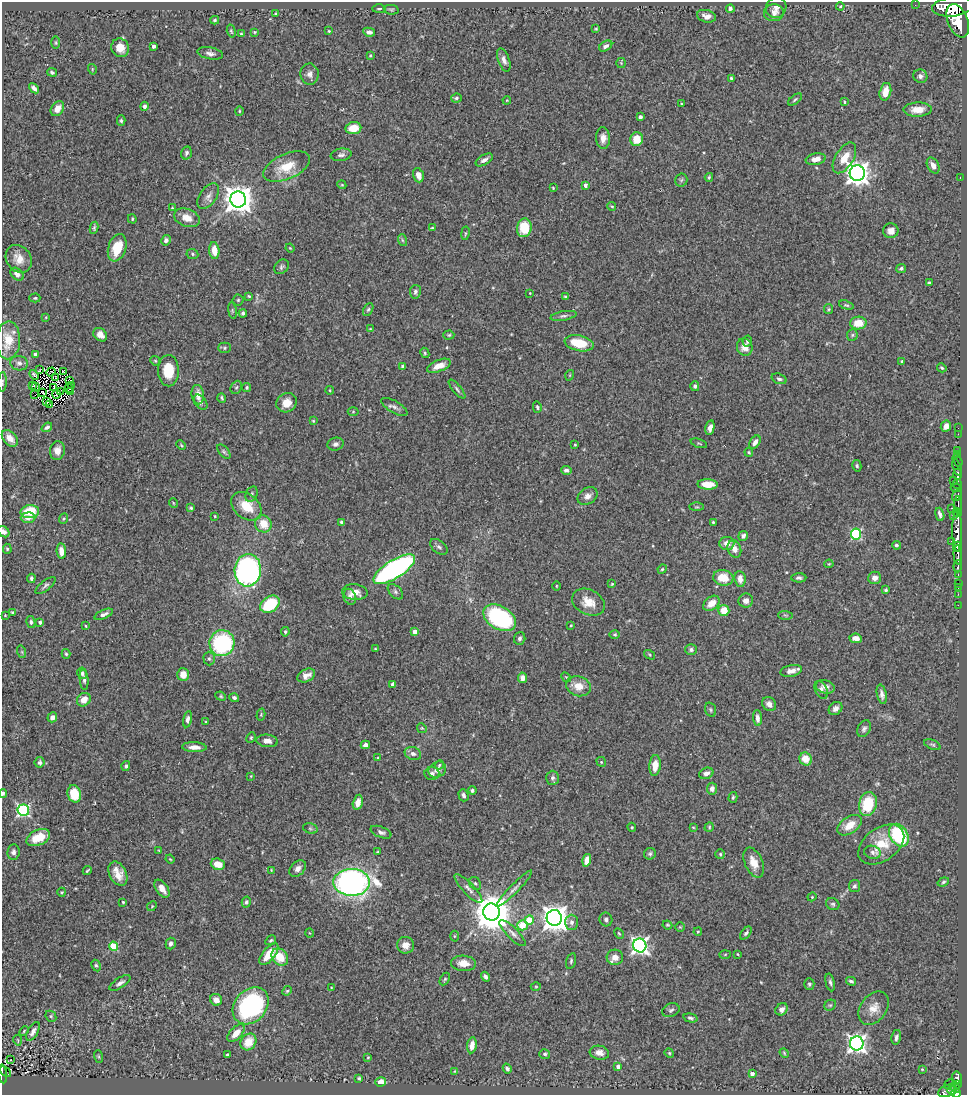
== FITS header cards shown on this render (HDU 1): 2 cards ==
NAXIS1  =                  965
NAXIS2  =                 1093

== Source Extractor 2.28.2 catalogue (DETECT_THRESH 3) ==
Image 965 x 1093 px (HDU 1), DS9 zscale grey, 1 PNG px = 1 image px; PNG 969 x 1097 px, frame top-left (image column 1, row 1093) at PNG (2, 2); each listed source drawn as its Kron ellipse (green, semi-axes under 4 px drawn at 4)
Background 0.747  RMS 0.027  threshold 0.0802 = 3 sigma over >= 5 px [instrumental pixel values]
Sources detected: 424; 5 with non-positive FLUX_AUTO (blend fragments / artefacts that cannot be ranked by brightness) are neither listed nor drawn; the other 419 listed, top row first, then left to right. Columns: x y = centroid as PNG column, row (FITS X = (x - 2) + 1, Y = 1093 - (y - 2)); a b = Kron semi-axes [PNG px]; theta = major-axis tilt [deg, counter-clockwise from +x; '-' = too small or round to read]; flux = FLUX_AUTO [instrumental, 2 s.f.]
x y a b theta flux
915 5 2 2 - 7.4
840 6 4 3 - 1.4
776 7 11 10 - 8.6
953 7 20 9 6 4500
730 8 4 3 - 4.2
379 9 7 3 1 2.3
391 10 7 4 -10 3.1
276 13 3 2 - 1.6
774 13 10 8 6 9.3
706 16 9 6 -14 11
215 20 4 3 - 2.7
958 21 17 10 -68 4600
596 29 3 3 - 1.7
231 31 6 4 -74 2.6
329 31 3 3 - 1.7
254 32 4 3 - 1.9
369 32 6 4 -8 6.8
241 34 4 3 - 2.3
56 43 6 3 -90 2
154 46 4 3 - 6
606 46 7 5 31 6
120 48 9 8 - 21
210 53 13 6 -10 7.6
370 55 3 2 - 1.8
504 60 12 5 -70 8.6
621 63 5 5 - 2.2
92 69 5 3 - 1.6
52 72 5 4 - 3.3
310 74 10 9 - 8.5
920 76 7 6 - 5.9
731 78 4 4 - 2.1
34 88 6 3 -43 6
885 92 9 5 76 27
456 98 5 4 - 3.9
507 100 4 3 - 1.7
795 100 8 4 38 2.9
844 102 3 2 - 1.8
682 104 3 3 - 1.7
144 106 4 4 - 6.2
57 109 8 6 55 14
918 109 14 7 1 21
239 111 4 4 - 2
640 117 4 3 - 7.6
121 121 5 4 - 2.8
353 128 8 6 8 27
603 138 11 7 -89 12
637 139 7 6 - 27
186 153 6 5 - 3.8
341 155 10 6 10 6
844 158 17 9 59 31
816 159 10 5 10 16
484 160 9 5 30 7.3
933 165 8 5 -60 12
287 167 25 12 24 46
857 173 8 7 - 1500
418 175 7 5 -72 14
709 177 4 3 - 2.2
960 177 3 2 - 1.4
681 180 6 6 - 3.3
342 185 4 3 - 1.6
585 185 4 4 - 7.7
553 188 3 2 - 1.5
208 196 15 8 54 11
238 199 8 8 - 2600
612 206 4 3 - 1.9
172 208 4 4 - 1.5
187 218 13 8 -21 23
132 219 4 3 - 2
94 228 6 4 80 2.9
432 228 3 3 - 2
524 228 9 7 81 49
891 231 7 7 - 12
465 233 7 3 81 2
166 240 5 4 - 6.8
402 240 6 4 -71 2.8
117 248 14 9 72 46
290 248 5 3 - 1.6
214 251 8 5 -83 22
192 254 6 5 - 2.8
19 259 15 12 -55 20
281 267 8 6 45 4.3
901 268 5 4 - 3.9
17 274 7 5 -45 9.4
929 283 4 3 - 3
415 292 7 5 81 4.4
530 293 3 2 - 1.2
249 296 4 3 - 2
565 296 4 3 - 2.2
35 298 5 4 - 2.3
238 300 5 5 - 2.7
846 305 8 4 -16 2.9
368 309 7 4 62 3
829 309 5 4 - 2.3
232 311 8 4 -81 2.5
243 313 4 4 - 3.6
563 316 13 4 10 4.8
46 317 4 2 - 1.4
858 323 8 6 2 29
370 329 3 3 - 1.4
100 335 7 6 - 12
449 335 5 4 - 2.3
852 335 6 5 - 3.1
8 340 19 12 87 39
747 341 5 4 - 3.7
579 343 15 7 -12 50
745 347 9 7 -65 17
225 348 6 5 - 2.9
425 353 5 4 - 2.7
35 354 4 4 - 5.6
155 361 5 4 - 2.5
902 361 4 3 - 3.2
19 363 9 7 -11 6.3
403 366 4 3 - 3.6
439 366 12 5 22 18
942 368 5 4 - 2.6
40 370 4 2 - 0.77
63 371 3 2 - 0.61
168 371 15 10 -89 45
51 372 5 3 - 0.83
34 375 5 3 - 1.2
570 375 5 3 - 1.6
55 377 3 2 - 0.14
779 379 8 5 -20 4.7
69 381 3 3 - 0.78
2 382 10 3 88 2.6
71 385 3 2 - 1.7
32 386 4 2 - 1.8
35 386 4 2 - 0.07
695 386 5 4 - 4.7
236 387 7 5 66 3.6
247 387 4 4 - 2.8
54 388 3 2 - 1.5
69 388 5 2 - 2.3
457 389 12 3 -50 3.8
330 390 4 4 - 1.7
60 391 3 2 - 1.3
70 392 4 2 - 3.5
43 393 3 2 - 2.7
56 394 4 3 - 0.93
35 395 2 2 - 33
198 395 9 6 -82 17
222 398 5 3 - 2.7
47 402 3 2 - 1
201 402 8 5 -52 5.6
287 403 10 9 - 21
50 405 3 2 - 1.4
394 407 14 6 -30 7.7
537 407 6 4 -76 2.8
353 412 5 3 - 1.8
313 421 3 3 - 1.7
946 426 6 5 - 12
47 427 5 4 - 4.2
710 428 7 4 78 9.6
958 428 2 2 - 7
958 434 2 2 - 13
10 438 9 6 -49 19
755 442 7 4 57 9.3
699 443 8 4 -19 2.6
335 444 8 6 16 6.5
181 445 5 3 - 2.1
575 445 3 2 - 1.6
57 450 9 7 81 12
957 450 3 2 - 24
224 452 8 4 -49 3.4
749 452 4 3 - 2.1
957 454 3 3 - 89
958 460 6 4 -60 330
857 466 6 4 -76 3.2
957 468 8 3 -72 400
566 470 5 4 - 5.5
958 474 6 3 -88 470
954 480 4 3 - 110
708 484 10 5 -2 28
957 484 5 3 - 100
956 488 5 3 - 220
252 494 8 5 67 4.2
957 495 6 4 54 330
588 496 11 7 34 10
173 503 5 3 - 1.5
958 505 8 2 -90 250
246 506 17 12 -41 42
697 507 7 3 0 2.3
191 508 3 3 - 2.5
951 508 3 2 - 7.3
30 512 9 6 5 48
957 512 5 3 - 200
940 514 7 3 -72 5.6
954 515 3 2 - 93
215 516 3 2 - 1.4
28 518 7 5 2 11
63 519 5 3 - 2.1
342 522 4 3 - 3.6
713 522 3 3 - 1.9
263 524 8 8 - 33
957 531 21 5 -90 2000
4 532 6 5 - 5.9
856 534 5 5 - 190
743 536 5 4 - 5.7
951 541 3 2 - 26
727 543 7 6 - 14
896 545 4 4 - 3.4
439 547 10 6 -38 5.7
957 547 5 3 - 450
7 549 5 4 - 2.6
734 549 9 6 -70 13
61 551 8 4 -84 16
958 555 9 3 -87 650
829 564 4 4 - 1.7
958 566 6 3 85 210
394 569 24 9 32 510
662 569 5 4 - 2.3
248 570 16 13 84 420
958 575 3 2 - 100
31 578 4 3 - 3.7
723 578 10 8 -9 34
799 578 7 4 1 5
875 578 6 6 - 10
740 579 8 5 -83 13
958 583 3 2 - 20
612 584 4 3 - 1.6
46 585 12 5 38 4.8
556 586 5 3 - 1.5
958 588 2 2 - 6.5
886 590 4 3 - 2.4
355 592 13 8 -6 18
395 592 9 5 -46 4.9
958 594 2 2 - 9.6
350 597 8 6 -68 7.4
746 600 7 7 - 10
588 602 17 12 -27 28
711 603 9 6 39 22
270 604 10 7 35 93
958 605 2 2 - 7.8
724 610 5 5 - 31
12 612 4 3 - 2.1
104 614 10 4 24 7.1
5 615 2 2 - 1.4
785 615 7 4 -1 2.7
500 618 17 11 -30 230
31 622 6 4 -81 4
40 622 3 3 - 4.5
571 625 3 3 - 1.4
85 626 3 2 - 1.6
285 632 5 4 - 2.8
415 632 4 4 - 18
615 634 5 4 - 2.2
520 638 6 5 - 4.9
856 638 6 4 -7 14
222 643 13 12 - 200
375 649 3 2 - 1.6
691 650 6 5 - 4.8
22 652 6 4 -72 2.1
66 654 5 3 - 2.7
650 655 6 3 -33 2
209 659 7 5 -89 3.4
791 671 11 5 13 11
82 673 6 4 -80 4
183 674 6 6 - 20
306 676 9 6 26 13
566 677 5 4 - 1.8
522 678 5 4 - 8.2
84 680 10 4 -85 4.1
393 684 4 3 - 8.2
578 686 12 9 -16 21
825 687 10 6 -16 9
821 690 9 6 -63 6.4
882 694 10 4 -78 6.7
221 696 5 4 - 2.2
234 698 5 4 - 4
84 700 7 6 - 17
769 704 7 6 - 9.8
836 708 7 6 - 7.4
711 710 7 5 -72 3.5
261 714 6 3 75 1.8
52 717 5 4 - 9.9
757 718 8 4 -85 8.3
187 719 8 4 79 6.6
206 722 3 2 - 1.3
422 728 5 4 - 2.2
864 729 9 6 62 5.2
251 737 5 3 - 2.3
267 741 11 6 -7 10
365 745 5 4 - 6.7
932 745 9 4 -23 3.3
194 747 12 5 -2 13
413 754 8 6 -22 6.5
378 758 4 3 - 1.8
806 759 7 6 - 25
40 762 5 5 - 3.6
601 762 5 4 - 2.2
439 765 5 3 - 2.3
655 765 10 5 86 23
126 766 5 4 - 3.9
437 770 9 7 29 11
432 773 7 6 - 6
706 773 7 5 22 8
251 776 4 2 - 1.3
552 778 7 6 - 5.2
712 789 6 5 - 9.3
472 790 4 4 - 3.4
3 793 4 3 - 3
74 794 9 6 -74 41
463 795 6 5 - 5.1
733 797 5 4 - 2.6
358 802 8 5 77 12
868 804 12 9 77 75
23 810 6 6 - 260
850 825 14 8 34 27
632 827 5 4 - 2.2
693 827 4 3 - 1.4
709 827 5 4 - 2.1
310 828 7 5 -17 2.9
381 832 11 5 -21 5.9
899 835 12 9 -58 160
38 838 12 7 24 36
881 844 26 16 36 45
159 851 4 3 - 1.8
13 852 8 6 83 5.5
378 852 4 3 - 2.5
872 852 8 6 -16 5.7
650 854 6 5 - 3.9
720 854 5 5 - 2.7
170 859 4 3 - 1.7
587 860 6 4 76 16
754 863 16 8 -66 22
218 864 7 5 -19 20
298 869 9 6 43 9.2
87 870 5 2 - 2.1
271 870 4 3 - 1.3
118 874 13 8 -63 21
352 882 18 13 -1 730
943 882 6 4 21 3.2
475 883 7 5 -55 3.7
854 886 6 5 - 4.3
162 889 10 5 -55 14
468 889 19 5 -46 9.8
514 889 25 4 45 9.7
62 892 4 4 - 1.8
812 897 4 4 - 1.5
123 902 4 4 - 2
246 902 5 4 - 4.2
833 904 7 5 -32 3.7
152 906 5 4 - 2.3
491 912 8 8 - 5200
554 918 8 7 - 2100
606 919 7 6 - 4.8
529 920 4 4 - 38
572 922 7 6 - 7.1
522 925 5 5 - 46
667 925 5 3 - 2
680 927 5 5 - 1.9
698 932 4 3 - 1.9
310 933 4 3 - 1.3
513 933 17 5 -44 9.5
619 933 5 3 - 2.1
746 933 7 4 51 3.2
454 936 5 3 - 1.9
271 940 6 4 32 2.7
171 943 6 5 - 5.6
406 945 8 8 - 15
640 945 7 6 - 660
113 946 4 4 - 74
269 954 13 6 50 36
725 954 6 4 2 2
738 954 3 2 - 1.3
280 957 9 7 -51 37
615 957 8 7 - 14
571 961 8 4 76 3.5
463 963 12 8 -3 21
96 965 6 4 -62 2.8
485 977 5 4 - 4.2
445 979 7 4 59 2.6
851 981 5 3 - 3.6
830 982 9 4 -76 4.4
120 983 12 5 33 7.3
809 984 5 5 - 3.9
331 987 2 2 - 1.2
536 987 5 3 - 1.7
287 991 5 4 - 2.3
216 1000 6 5 - 11
830 1005 6 5 - 2.4
251 1006 20 16 48 280
874 1008 18 13 54 21
782 1009 6 5 - 7.2
671 1010 9 6 21 4.7
51 1016 6 5 - 2.6
690 1018 7 4 -14 3.5
24 1031 5 3 - 1.9
33 1031 10 5 59 8.8
236 1033 11 6 46 21
896 1037 7 4 79 5.3
18 1040 5 2 - 1.6
248 1042 9 7 54 32
857 1043 7 7 - 830
472 1045 8 5 83 14
599 1053 10 7 -10 11
669 1053 5 4 - 2.1
784 1053 5 4 - 1.9
545 1054 5 5 - 3
227 1055 3 3 - 2.4
99 1057 6 3 -71 1.9
368 1057 4 3 - 1.7
11 1060 3 2 - 4.1
618 1067 4 4 - 7.3
507 1068 5 4 - 5.3
922 1069 3 3 - 1.3
455 1071 4 3 - 1.3
5 1072 6 3 -44 26
3 1074 9 4 -83 110
752 1074 4 3 - 8.5
359 1078 4 3 - 2.7
957 1078 6 4 -77 250
381 1082 5 4 - 13
949 1084 5 2 - 34
958 1084 3 2 - 57
955 1087 5 4 - 240
952 1090 4 3 - 200
947 1091 9 5 22 430
956 1093 5 4 - 280
At the frame edge (FLAGS 8, measured only in part): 5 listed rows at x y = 2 382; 4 532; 3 793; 3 1074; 956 1093
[5 non-positive-flux detections neither listed nor drawn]